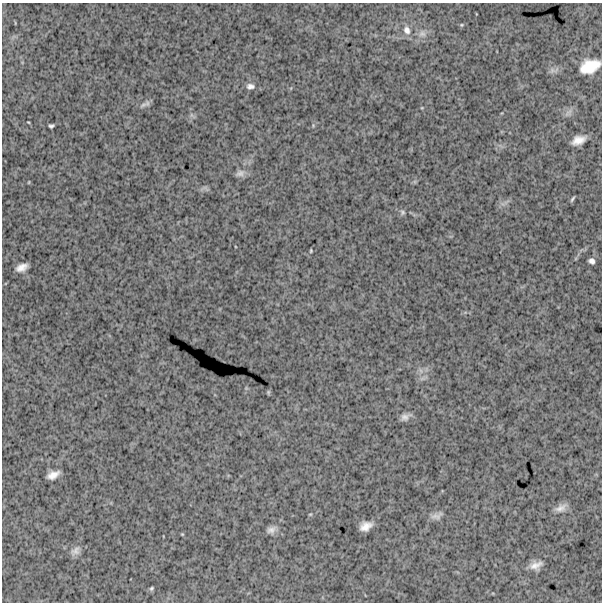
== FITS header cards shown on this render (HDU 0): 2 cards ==
NAXIS1  =                  600
NAXIS2  =                  600

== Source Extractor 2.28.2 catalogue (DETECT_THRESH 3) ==
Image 600 x 600 px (HDU 0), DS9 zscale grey, 1 PNG px = 1 image px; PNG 604 x 604 px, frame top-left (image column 1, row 600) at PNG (2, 3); no overlay
Background 1610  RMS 240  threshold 734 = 3 sigma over >= 5 px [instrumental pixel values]
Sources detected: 31; all 31 listed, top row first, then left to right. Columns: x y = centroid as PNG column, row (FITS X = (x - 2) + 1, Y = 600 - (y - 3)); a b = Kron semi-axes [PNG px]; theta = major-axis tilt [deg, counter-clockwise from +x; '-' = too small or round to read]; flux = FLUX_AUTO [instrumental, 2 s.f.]
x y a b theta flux
461 25 5 4 - 21000
407 30 13 9 -67 130000
422 34 11 10 - 110000
590 66 19 12 20 420000
250 86 11 8 -3 77000
143 105 12 6 28 63000
568 113 13 6 37 71000
28 122 4 2 - 12000
313 125 6 4 -73 19000
51 126 5 3 - 33000
578 140 13 7 23 170000
240 173 14 8 19 81000
29 182 4 2 - 12000
572 199 6 2 57 25000
403 212 7 5 -55 35000
311 251 5 3 - 17000
591 261 6 5 - 61000
22 267 11 6 23 130000
421 371 7 4 -71 41000
268 392 6 4 83 21000
405 417 12 7 24 87000
53 475 12 6 23 140000
561 508 16 8 25 110000
310 514 5 3 - 16000
437 516 15 8 17 87000
366 526 11 7 25 160000
271 530 11 8 28 89000
182 534 5 4 - 15000
75 551 13 9 41 92000
536 565 12 7 18 130000
151 588 6 4 52 26000
At the frame edge (FLAGS 8, measured only in part): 1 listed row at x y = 590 66